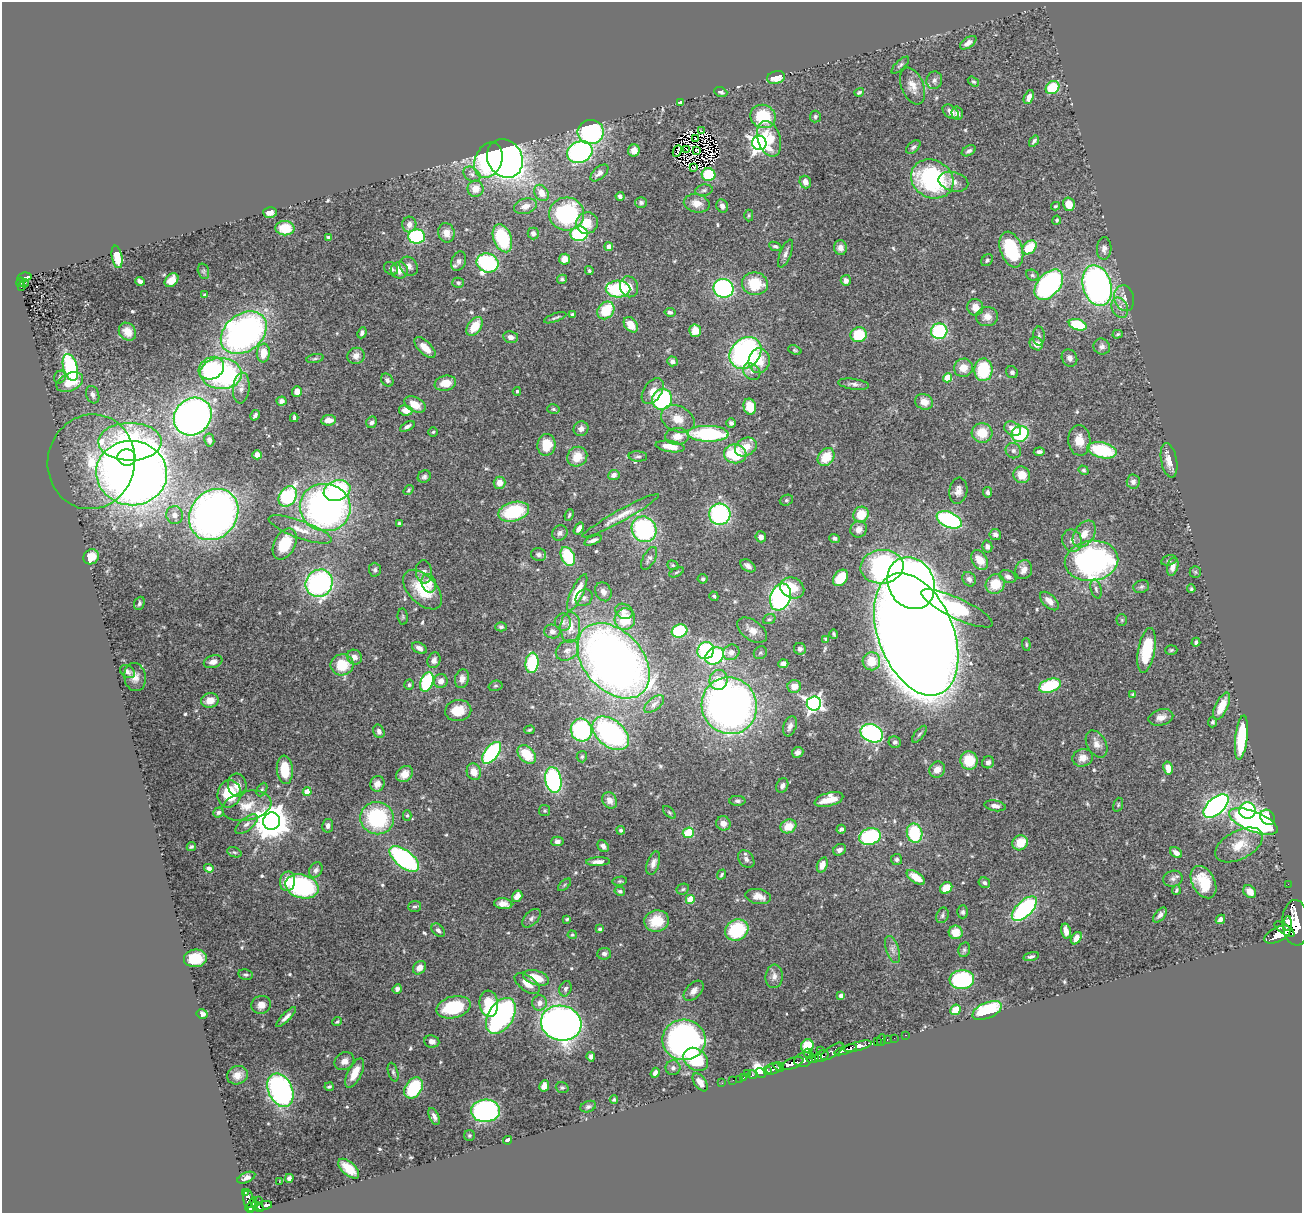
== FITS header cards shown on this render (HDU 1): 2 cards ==
NAXIS1  =                 1300
NAXIS2  =                 1211

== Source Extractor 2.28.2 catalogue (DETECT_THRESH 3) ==
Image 1300 x 1211 px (HDU 1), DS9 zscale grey, 1 PNG px = 1 image px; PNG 1304 x 1215 px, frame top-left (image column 1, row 1211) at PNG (2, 2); each listed source drawn as its Kron ellipse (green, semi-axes under 4 px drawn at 4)
Background 1.14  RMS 0.035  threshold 0.106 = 3 sigma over >= 5 px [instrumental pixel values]
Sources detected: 572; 5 with non-positive FLUX_AUTO (blend fragments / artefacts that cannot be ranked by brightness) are neither listed nor drawn; of the other 567, the 500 brightest by FLUX_AUTO listed and drawn (67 fainter detections omitted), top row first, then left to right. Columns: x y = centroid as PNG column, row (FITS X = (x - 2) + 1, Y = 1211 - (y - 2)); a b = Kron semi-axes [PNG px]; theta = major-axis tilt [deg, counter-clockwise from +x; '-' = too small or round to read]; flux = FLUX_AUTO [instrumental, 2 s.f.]
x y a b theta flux
968 43 9 5 34 13
900 65 11 4 43 5.2
776 77 9 6 15 30
934 80 9 8 - 8.8
973 81 6 4 -33 3.5
912 86 19 11 -68 27
1052 88 7 6 - 110
721 92 7 4 -20 5.4
859 92 5 3 - 3.8
1029 97 7 4 66 12
680 102 4 3 - 4.9
951 112 9 6 -38 16
957 113 7 5 -74 12
763 116 13 11 -20 110
815 117 6 5 - 4.7
702 131 3 2 - 3.3
591 132 13 12 - 350
696 139 3 2 - 3.9
769 139 18 11 -72 57
1034 141 6 3 54 5.8
759 143 7 7 - 1200
913 147 8 5 40 6.6
686 149 2 2 - 3.7
634 150 6 6 - 19
697 150 3 2 - 4
677 151 6 2 65 3.3
969 151 7 5 29 6.9
580 152 13 10 22 540
505 158 20 17 -59 1500
488 160 18 13 67 330
694 168 3 2 - 7.2
599 173 11 6 41 15
472 174 9 6 -37 11
708 175 7 6 - 110
932 179 22 18 -28 330
805 182 6 5 - 17
953 182 15 9 -14 20
475 189 8 8 - 31
704 190 9 5 10 6.1
541 193 8 6 -56 29
620 196 4 4 - 6.3
641 202 6 5 - 5.4
697 203 13 9 -12 24
1069 204 7 6 - 27
525 206 12 7 16 24
722 206 7 5 -67 11
1056 206 4 3 - 3.3
270 212 7 5 -4 17
567 214 17 16 - 290
749 215 6 4 89 3.5
1057 220 4 4 - 4.3
587 223 11 10 - 45
409 224 8 7 - 13
285 228 9 7 -1 51
446 233 10 8 -77 21
533 233 6 5 - 9.6
579 234 8 7 - 200
417 236 8 7 - 220
329 237 4 3 - 4.6
502 238 15 9 -69 170
775 246 6 4 -23 5
609 247 4 4 - 27
1029 247 8 6 40 71
840 248 7 6 - 14
1011 249 18 11 -71 190
1104 249 11 7 86 12
785 253 15 5 69 11
117 257 11 5 -79 52
564 259 5 5 - 26
987 260 7 5 49 4.2
459 261 10 7 72 9.9
488 263 11 9 -18 350
409 266 10 8 -52 15
391 269 7 6 - 6.9
399 270 8 8 - 24
203 271 8 5 -74 4.5
589 271 4 4 - 3.4
1032 275 6 5 - 5.3
24 277 7 4 10 110
562 279 5 4 - 4.6
171 280 8 6 46 26
846 280 5 5 - 10
140 281 5 3 - 9.3
21 282 5 3 - 66
24 283 4 2 - 11
458 283 6 5 - 5.3
755 284 13 11 -9 89
1049 285 18 11 49 470
1097 285 21 14 -74 780
22 287 4 3 - 9.8
629 287 10 9 - 27
724 288 10 9 - 390
618 289 12 8 -1 160
205 295 4 4 - 5.2
1124 298 13 10 -76 18
975 307 8 8 - 23
1120 308 10 8 -64 15
606 310 10 7 49 82
670 312 5 4 - 5.5
572 314 4 3 - 4
987 317 11 9 1 20
555 318 11 3 20 4.7
631 325 8 6 -52 35
1078 325 9 5 -17 92
475 326 10 6 54 50
695 331 6 6 - 35
939 331 8 8 - 200
127 332 10 8 -49 29
244 333 25 18 38 930
362 333 6 4 65 7.1
1118 334 5 4 - 3.5
859 335 8 7 - 100
1039 336 9 5 90 7
511 337 7 6 - 12
1036 344 7 6 - 17
425 347 13 6 -44 31
1102 347 8 8 - 10
795 350 7 4 -20 3.7
263 353 9 6 84 40
745 353 17 14 44 580
356 356 9 8 - 14
1069 358 9 7 -62 10
315 359 9 3 11 4.3
672 361 5 5 - 7.9
759 361 12 10 87 47
70 367 14 7 -74 270
211 368 13 10 28 150
963 368 9 9 - 28
983 370 11 9 87 120
752 372 9 7 -37 13
1012 372 6 5 - 5.7
221 374 21 15 -1 450
60 377 6 5 - 6
948 378 4 4 - 73
387 380 7 5 -51 7
70 382 14 8 25 60
445 383 11 7 12 32
854 384 15 5 -8 9.6
241 388 15 8 84 16
297 391 5 5 - 14
517 391 4 3 - 4.2
653 391 14 9 56 20
93 395 9 6 -69 9.6
662 399 10 10 - 260
281 401 5 4 - 7.9
924 402 9 7 -22 25
415 405 11 7 -27 29
750 407 8 6 -74 50
553 409 6 5 - 4.5
406 410 7 5 -10 22
255 415 5 3 - 5.1
193 416 20 17 45 1100
294 418 4 3 - 4.7
678 419 17 12 -25 35
328 420 7 5 7 19
372 422 6 5 - 7.5
731 423 4 4 - 7
407 426 8 4 28 7.9
581 429 7 7 - 12
1013 429 9 6 -31 18
433 432 5 4 - 3.3
982 433 10 9 - 54
708 434 20 8 -1 250
1020 434 9 8 - 160
677 436 12 8 3 25
209 440 6 5 - 10
1079 440 15 11 -86 37
130 442 32 19 0 570
546 445 11 9 81 59
670 446 14 5 -8 32
746 447 11 8 30 37
1102 450 15 7 -13 170
1013 451 8 7 - 7.2
1039 452 5 4 - 7.1
735 454 11 9 -8 110
257 455 4 4 - 16
638 456 9 5 -3 5.4
127 457 9 8 - 370
577 457 10 9 - 41
826 457 10 7 52 60
1169 460 17 8 -79 25
91 462 47 43 78 170
1084 470 5 4 - 4.2
131 473 35 32 -5 3300
614 475 6 5 - 12
1022 475 8 8 - 38
424 477 7 6 - 6.4
1133 482 7 6 - 9.4
499 483 6 6 - 24
409 490 6 4 53 3.5
337 491 13 10 20 260
958 491 13 9 81 16
988 492 5 4 - 6
288 496 11 8 56 220
786 500 7 5 22 4.5
325 508 25 23 -14 950
514 512 16 9 15 140
214 514 27 23 52 1300
720 514 10 10 - 330
175 515 9 8 - 16
569 515 6 3 67 3.8
861 515 8 7 - 55
621 516 43 6 29 31
949 520 13 7 -24 290
399 523 4 3 - 4.2
300 529 33 9 -20 40
579 529 7 4 56 11
644 529 13 12 - 310
858 529 8 8 - 16
560 533 8 7 - 9.2
1084 534 14 9 56 29
995 535 6 5 - 8.5
761 537 5 5 - 12
834 538 5 4 - 5.1
593 540 9 3 20 8.9
1072 541 11 9 -68 18
285 544 16 10 63 75
987 547 6 5 - 11
539 555 7 6 - 7.2
568 556 10 6 -65 99
91 557 8 7 - 41
649 558 12 6 61 8.3
980 560 10 7 -60 37
1169 560 8 5 16 4.9
1092 561 27 20 8 730
673 565 6 4 -21 3.6
748 566 8 5 -34 12
882 567 22 16 6 460
1173 567 9 5 75 16
375 570 7 6 - 6.3
1024 570 9 8 - 16
424 572 11 8 -85 11
677 572 8 4 27 3.7
1195 572 6 5 - 3.5
1008 577 9 6 -22 10
840 578 9 6 51 71
703 579 5 4 - 4.3
969 579 8 6 -57 9.8
319 583 14 13 - 500
429 583 9 7 -73 27
911 583 27 23 -60 1100
995 584 10 9 - 54
1141 587 8 6 23 6
792 588 12 10 -24 47
1096 589 9 5 -75 5.8
1191 589 4 4 - 3.4
423 590 24 14 -46 98
603 592 10 7 -63 14
577 593 20 6 65 58
714 596 5 4 - 3.5
780 597 14 10 70 520
584 598 9 7 44 8.8
1049 601 11 6 -44 18
139 603 7 5 70 5.5
957 608 39 10 -25 280
624 611 9 7 -26 12
403 617 8 5 -84 3.9
625 619 11 10 - 86
769 619 6 5 - 4.1
1122 620 5 5 - 3.7
563 622 8 8 - 8.7
501 627 5 4 - 5.1
570 627 15 10 87 38
752 630 17 10 -36 24
680 631 8 6 18 140
552 632 8 7 - 9.1
834 634 4 3 - 3.8
916 634 64 37 -68 20000
826 639 4 3 - 4
1196 642 4 3 - 5.4
1026 644 6 4 -84 3.5
419 648 8 5 -28 12
800 649 6 5 - 7
567 650 12 9 33 19
706 650 9 8 - 230
1147 650 23 8 80 110
1171 650 6 5 - 4
731 652 8 7 - 15
760 653 7 6 - 4.7
715 656 10 8 33 230
354 657 8 7 - 14
434 660 8 6 71 12
614 661 43 29 -48 2100
871 661 9 9 - 50
213 662 9 6 17 14
532 663 10 6 83 140
783 664 5 4 - 13
342 665 11 10 - 64
127 672 8 5 -30 6.8
135 677 14 11 -79 20
462 679 9 7 75 14
719 680 10 9 - 46
441 681 7 6 - 18
427 682 10 6 71 200
409 685 5 5 - 5.1
495 686 7 5 15 4.4
794 686 6 6 - 24
1050 686 11 6 19 130
1133 695 4 3 - 4.5
210 701 9 7 15 30
814 703 7 7 - 870
654 704 12 6 39 10
729 706 29 27 -63 1400
1222 706 15 6 64 49
458 711 13 10 9 48
1161 717 12 8 14 19
1212 722 5 4 - 4
790 726 10 6 70 13
529 730 5 3 - 3.3
581 730 11 10 - 280
379 731 7 5 -65 8.3
611 733 21 13 -39 430
872 733 11 8 -25 410
919 734 10 4 51 4.9
1241 738 22 6 83 150
895 742 6 5 - 6.1
1096 744 14 9 -61 18
798 752 6 5 - 9.7
492 753 13 7 52 320
527 754 11 7 -46 73
582 757 5 5 - 4.7
1083 758 10 8 16 22
969 760 9 8 - 73
988 762 6 5 - 8.8
1168 768 7 4 -79 25
937 769 8 7 - 19
285 770 14 8 -86 73
474 772 8 7 - 25
405 774 9 7 45 26
553 780 13 8 -80 360
377 784 8 7 - 16
237 785 11 9 -83 22
782 786 7 5 66 9.2
262 790 7 4 63 4.6
307 792 4 4 - 47
229 794 14 11 78 87
829 799 15 6 15 43
610 800 8 7 - 17
737 801 8 5 -2 6.5
1118 805 7 4 72 3.8
247 806 25 14 12 50
995 806 11 5 -10 13
1216 806 15 8 42 820
545 811 5 5 - 3.8
1247 811 8 8 - 190
218 812 5 4 - 5.5
669 812 8 4 -45 4
407 815 5 4 - 3.5
1268 817 8 6 -49 96
377 818 17 16 - 220
271 821 9 8 - 5600
1253 822 26 10 -22 790
723 823 7 7 - 16
247 824 13 6 39 11
328 826 7 5 79 9.5
788 826 8 6 26 37
841 829 5 4 - 6.3
621 830 4 4 - 5.6
688 833 6 5 - 95
915 833 10 7 -77 130
870 837 11 8 14 200
557 841 6 5 - 8.1
1020 843 8 7 - 53
1239 845 26 14 28 50
603 846 6 5 - 8.9
191 847 5 3 - 4.2
839 850 7 5 29 10
234 852 7 5 -18 4.2
1176 853 7 4 -36 14
404 859 17 8 -38 420
746 859 10 7 -53 9.7
896 860 5 5 - 5.7
598 862 12 4 3 14
653 863 12 6 71 14
822 865 8 5 71 20
209 868 5 4 - 6.7
316 870 8 6 63 9.5
721 875 5 4 - 3.7
916 877 10 5 -34 41
1173 879 10 8 19 9.4
288 881 10 7 78 35
620 881 7 4 9 4
1204 882 17 11 -61 66
984 883 6 5 - 6.3
1288 884 2 2 - 3.3
564 885 8 4 42 3.6
302 886 17 11 -15 340
946 888 6 5 - 45
683 889 6 5 - 4.5
1176 890 5 3 - 4.1
620 891 5 4 - 5.4
1250 892 7 5 -49 22
517 896 6 5 - 19
758 896 13 7 -10 21
690 899 4 4 - 82
503 904 9 5 -7 16
414 906 6 5 - 4.9
1024 909 16 8 44 300
963 912 6 5 - 5.4
942 915 8 6 67 6.2
1160 915 9 5 51 8.9
531 918 11 6 46 9.1
567 919 4 3 - 3.3
1220 919 5 4 - 11
657 921 12 10 14 58
1296 923 23 13 -87 8200
1287 924 7 4 87 1500
600 929 4 3 - 4
1284 929 11 5 -34 2800
438 930 8 5 -48 8.7
737 930 12 10 30 140
1066 931 8 4 -77 18
956 932 7 6 - 43
1278 934 14 7 26 4500
572 935 4 4 - 3.3
1076 938 7 4 54 24
893 949 14 6 -72 13
964 950 7 5 75 5.6
604 954 7 6 - 7.6
1031 956 8 4 14 5.8
195 958 11 9 6 75
419 968 7 6 - 17
245 975 7 5 -9 5
774 976 12 8 85 14
536 978 13 7 -18 49
962 980 12 9 3 270
527 983 14 7 -36 26
397 989 5 4 - 8.6
566 989 8 6 68 6.7
694 991 12 7 46 15
841 996 4 3 - 12
540 1003 7 7 - 15
489 1004 13 9 -83 68
261 1005 10 9 - 19
453 1007 17 10 15 130
956 1010 6 5 - 46
987 1010 15 8 23 150
202 1014 5 5 - 13
501 1016 20 12 58 900
286 1017 13 4 45 11
337 1022 5 4 - 3.5
561 1023 20 17 -14 1600
905 1035 3 2 - 26
894 1038 2 2 - 13
684 1040 22 20 -4 790
881 1040 6 2 71 24
887 1040 3 2 - 42
432 1041 7 6 - 10
877 1042 3 2 - 38
807 1046 7 6 - 61
858 1046 14 4 14 1800
820 1050 2 2 - 66
846 1050 11 3 18 1800
832 1051 13 5 35 760
808 1054 5 3 - 170
822 1056 7 5 29 980
591 1057 5 4 - 7.9
696 1059 13 10 -37 120
813 1059 6 3 9 450
804 1060 9 7 22 1000
344 1061 10 8 33 16
792 1063 12 5 20 3700
779 1067 5 3 - 850
673 1068 7 7 - 7.7
773 1069 7 5 17 1400
768 1071 4 3 - 580
393 1072 10 5 -74 5.7
355 1073 16 7 63 36
655 1073 5 4 - 10
761 1073 5 4 - 940
747 1074 2 2 - 5.1
237 1075 11 9 20 18
752 1075 5 3 - 310
744 1077 3 2 - 47
740 1079 3 2 - 21
733 1080 2 2 - 13
700 1082 10 5 -54 19
722 1083 2 2 - 6.6
544 1086 6 4 63 21
329 1087 4 3 - 4.2
413 1088 11 8 56 140
562 1088 6 5 - 4.2
280 1090 18 12 -66 520
614 1100 4 4 - 3.7
588 1107 8 5 19 5.6
485 1111 14 11 3 640
434 1117 9 4 -66 9.6
469 1135 5 5 - 3.9
508 1140 4 3 - 11
349 1169 13 6 -42 46
246 1178 9 5 24 11
289 1178 4 4 - 8.4
279 1181 2 2 - 1400
245 1192 3 2 - 21
248 1199 9 5 -85 310
259 1200 3 2 - 20
252 1205 7 4 71 600
264 1206 8 3 16 200
259 1207 5 4 - 190
250 1208 5 4 - 400
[67 fainter detections neither listed nor drawn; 5 non-positive-flux detections neither listed nor drawn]